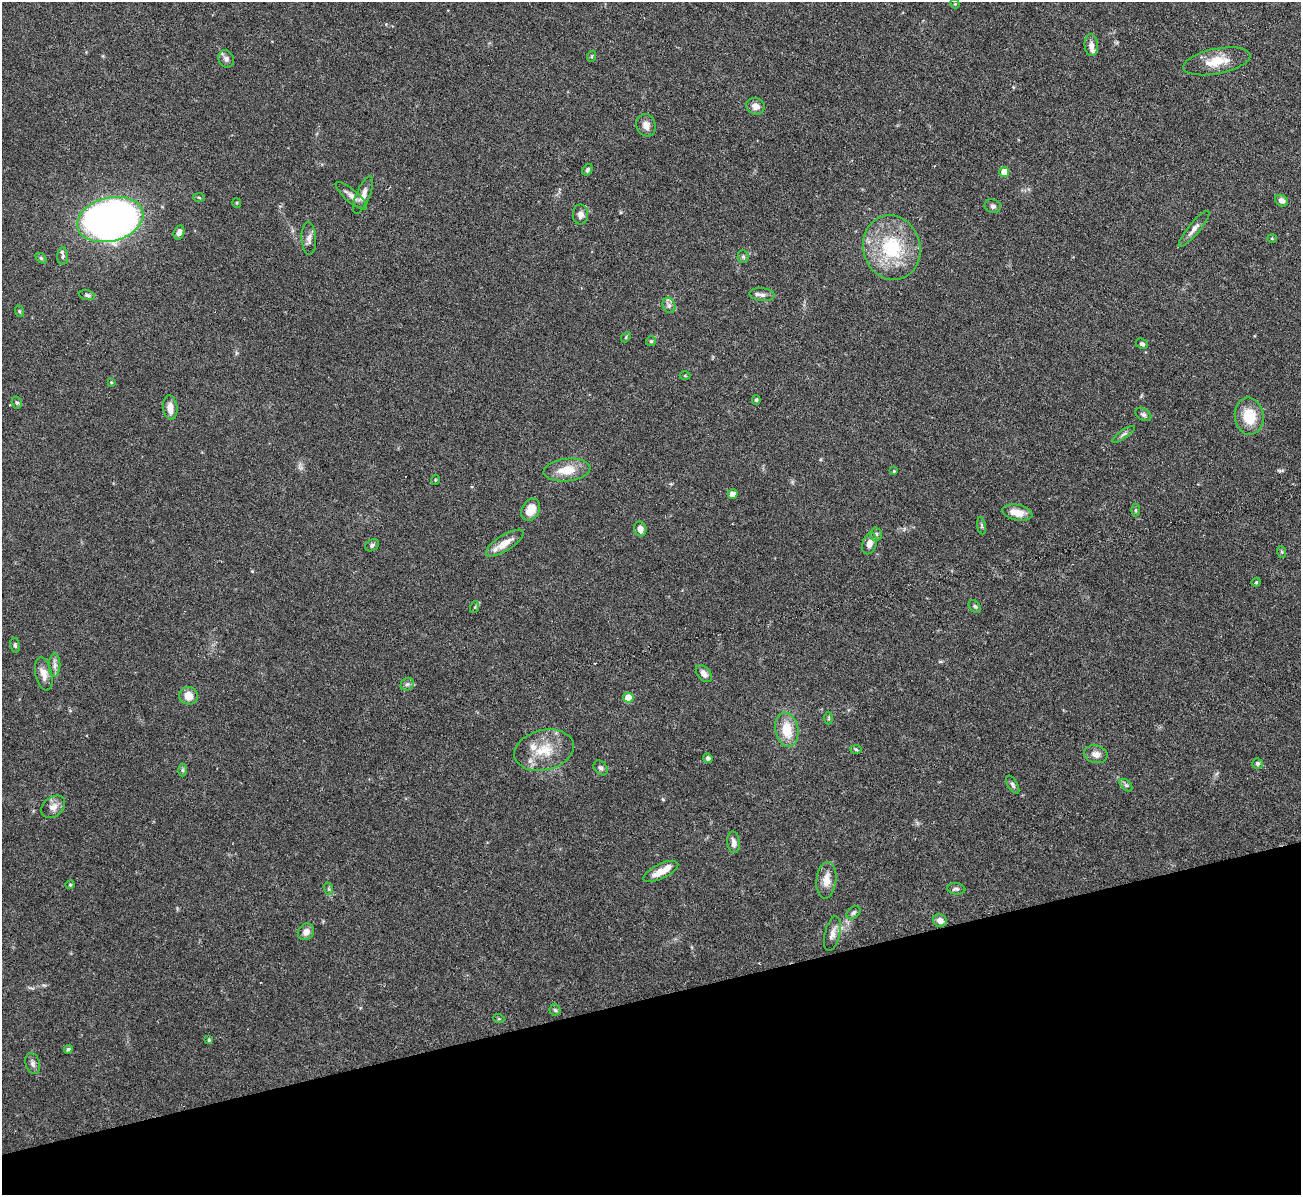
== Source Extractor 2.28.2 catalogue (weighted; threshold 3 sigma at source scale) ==
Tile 14 of 4 x 4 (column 2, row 4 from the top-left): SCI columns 1300-2598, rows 145-1337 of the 5198 x 5182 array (HDU 1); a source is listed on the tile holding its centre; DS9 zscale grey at full resolution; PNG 1303 x 1197 px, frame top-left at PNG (2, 2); each listed source drawn as its Kron ellipse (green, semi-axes under 4 px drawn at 4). Shown black and unused: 16% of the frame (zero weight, under 3 of 6 exposures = <1% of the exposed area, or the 3 px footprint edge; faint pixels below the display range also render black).
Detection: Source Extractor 2.28.2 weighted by HDU 2 'WHT'; one run over the whole footprint, this tile lists its part. Background 0.09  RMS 0.0033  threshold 0.0134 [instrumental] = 3 sigma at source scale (4.09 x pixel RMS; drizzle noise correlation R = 1.36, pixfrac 0.8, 0.05/0.05 arcsec/px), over >= 5 px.
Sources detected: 96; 2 cosmic-ray / hot-pixel residue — neither listed nor drawn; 3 inside a brighter listed object's ellipse — not listed separately; the other 91 listed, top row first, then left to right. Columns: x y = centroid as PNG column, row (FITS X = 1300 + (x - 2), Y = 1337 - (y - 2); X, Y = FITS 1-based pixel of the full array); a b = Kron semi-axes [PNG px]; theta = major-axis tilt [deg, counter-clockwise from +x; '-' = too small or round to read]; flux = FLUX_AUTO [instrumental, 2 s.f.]
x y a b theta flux
955 4 5 4 - 0.28
1091 45 11 6 -87 1.7
592 56 6 3 71 0.36
226 59 9 7 -61 1.1
1217 61 34 12 11 6.6
755 106 9 8 - 1.8
646 125 11 9 -71 2.1
587 170 6 4 58 0.57
1004 172 5 5 - 4.8
363 195 20 7 68 2.4
351 196 20 6 -40 2
199 198 5 3 - 0.36
1281 201 7 5 -31 1.4
237 203 5 4 - 0.33
993 206 8 7 - 0.87
580 215 10 7 -90 1.6
110 219 34 21 14 180
1194 229 23 5 50 1.9
179 232 7 5 74 1.4
1272 238 4 4 - 0.34
309 239 16 7 -87 1.5
892 248 32 28 -74 21
63 256 9 5 89 0.85
743 257 6 5 - 0.56
41 258 6 4 -45 0.42
87 295 8 5 -11 0.62
762 295 12 6 -6 1.2
669 305 8 6 -69 1.1
19 311 6 4 -72 0.4
626 337 6 3 47 0.37
651 341 5 5 - 0.46
1142 344 6 4 -27 0.58
685 376 5 3 - 0.3
111 382 4 3 - 0.35
756 400 5 4 - 0.42
17 403 6 5 - 0.57
170 408 12 7 -84 2.6
1143 414 9 5 -31 0.72
1249 416 18 14 -83 8.3
1123 434 13 3 35 0.82
567 470 23 11 6 5.9
894 471 4 4 - 0.4
435 480 5 3 - 0.25
733 494 5 4 - 3
531 510 12 8 63 4.4
1135 510 6 4 -90 0.45
1017 512 15 8 -12 3.9
981 526 9 4 -81 0.55
640 529 7 6 - 1.8
876 534 7 5 88 0.69
505 543 22 7 33 4.2
869 543 11 7 72 2.1
372 545 7 5 31 0.73
1282 552 6 4 -71 0.37
1256 582 4 4 - 0.39
975 606 7 5 -49 0.57
475 607 6 4 72 0.4
15 645 7 5 -80 0.53
55 665 11 5 90 1.1
44 674 17 8 -77 2.6
704 674 10 6 -49 1.6
407 684 7 5 43 0.78
188 696 9 8 - 3.5
628 698 5 5 - 6.3
829 718 6 4 88 0.42
787 730 17 11 -80 7.4
856 749 6 4 -3 0.44
544 750 30 20 14 9.1
1096 754 12 8 -14 1.9
708 758 5 4 - 0.74
1257 763 5 5 - 0.85
601 768 8 6 -48 0.86
183 770 6 4 -89 0.51
1013 785 10 5 -61 0.76
1126 785 7 4 -44 0.62
53 807 13 9 38 2.3
734 842 11 6 -84 1.5
661 871 19 7 26 4
826 880 18 10 84 3.3
70 885 4 4 - 0.31
329 889 6 4 -71 0.45
956 889 9 5 -7 0.87
854 913 8 5 40 0.68
940 921 7 6 - 1.6
306 932 9 7 50 2
832 934 18 7 77 2
555 1010 5 5 - 0.57
499 1019 5 3 - 0.32
209 1040 4 3 - 0.47
68 1049 4 4 - 0.52
33 1063 11 7 -73 1.2